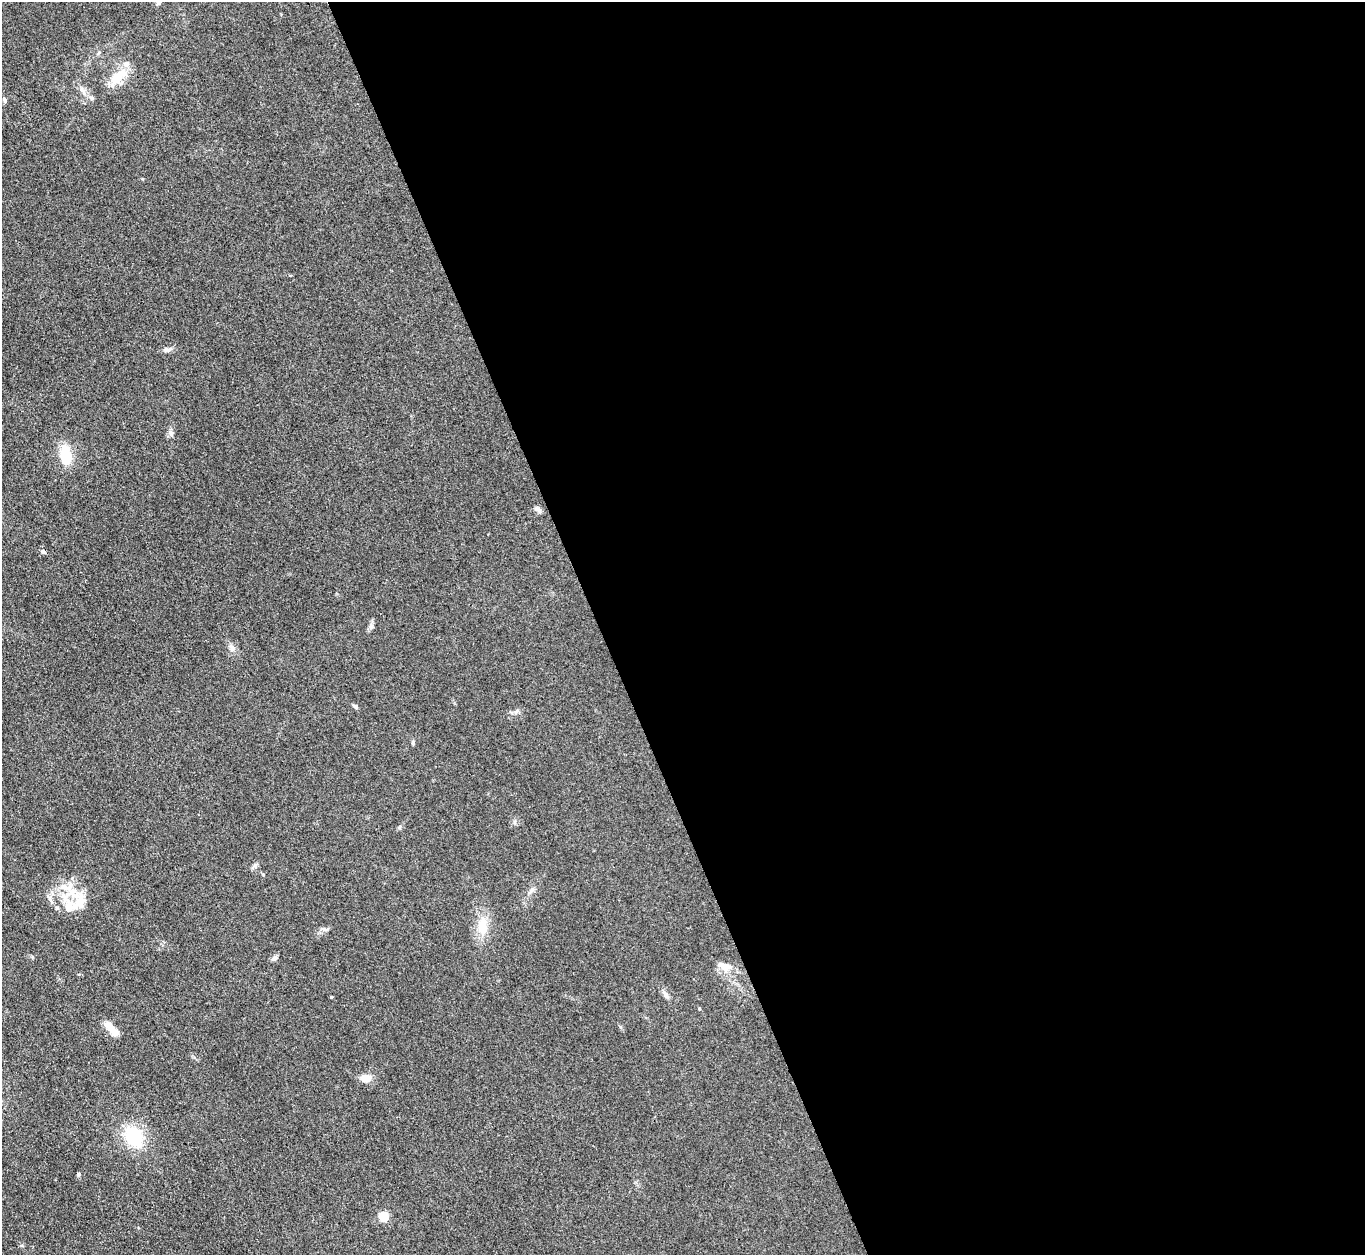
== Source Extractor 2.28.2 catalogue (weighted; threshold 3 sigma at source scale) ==
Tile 8 of 4 x 4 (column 4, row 2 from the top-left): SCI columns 4091-5453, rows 2656-3908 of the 5454 x 5440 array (HDU 1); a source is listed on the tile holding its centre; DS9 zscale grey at full resolution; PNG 1367 x 1257 px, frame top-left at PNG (2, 2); no overlay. Shown black and unused: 56% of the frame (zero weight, under 3 of 4 exposures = <1% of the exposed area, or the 3 px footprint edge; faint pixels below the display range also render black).
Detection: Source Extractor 2.28.2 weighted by HDU 2 'WHT'; one run over the whole footprint, this tile lists its part. Background 0.0587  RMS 0.0052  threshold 0.0233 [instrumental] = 3 sigma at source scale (4.5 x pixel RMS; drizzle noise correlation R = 1.50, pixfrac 1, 0.05/0.05 arcsec/px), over >= 5 px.
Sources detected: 29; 4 inside a brighter listed object's ellipse — not listed separately; the other 25 listed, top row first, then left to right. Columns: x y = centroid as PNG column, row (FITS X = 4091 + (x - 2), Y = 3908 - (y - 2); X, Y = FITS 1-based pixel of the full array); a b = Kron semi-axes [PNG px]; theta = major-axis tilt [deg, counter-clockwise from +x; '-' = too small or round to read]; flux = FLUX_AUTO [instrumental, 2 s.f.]
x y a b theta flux
158 3 6 5 - 0.73
118 76 28 12 40 11
4 100 7 5 -69 1.1
167 349 13 6 12 1.8
171 433 9 5 -75 1.6
66 454 19 10 -82 16
538 510 11 5 -45 1.5
43 552 7 5 -20 1.1
371 626 7 5 47 1.2
355 706 6 4 -29 1.3
516 712 7 4 19 1.1
413 742 6 4 -72 0.78
255 865 7 6 - 1.3
532 890 9 6 41 1.6
68 905 36 13 -75 11
482 926 23 13 88 10
274 958 7 6 - 1.6
725 966 19 11 -23 6.4
666 995 10 6 -59 1.9
331 997 3 3 - 0.52
113 1031 14 5 -50 11
366 1078 10 6 -5 7.7
134 1136 18 14 -61 28
79 1174 5 4 - 0.79
384 1216 5 5 - 31
Unlisted compact peaks at least as high as the median listed source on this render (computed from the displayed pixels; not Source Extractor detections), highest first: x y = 324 929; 231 646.